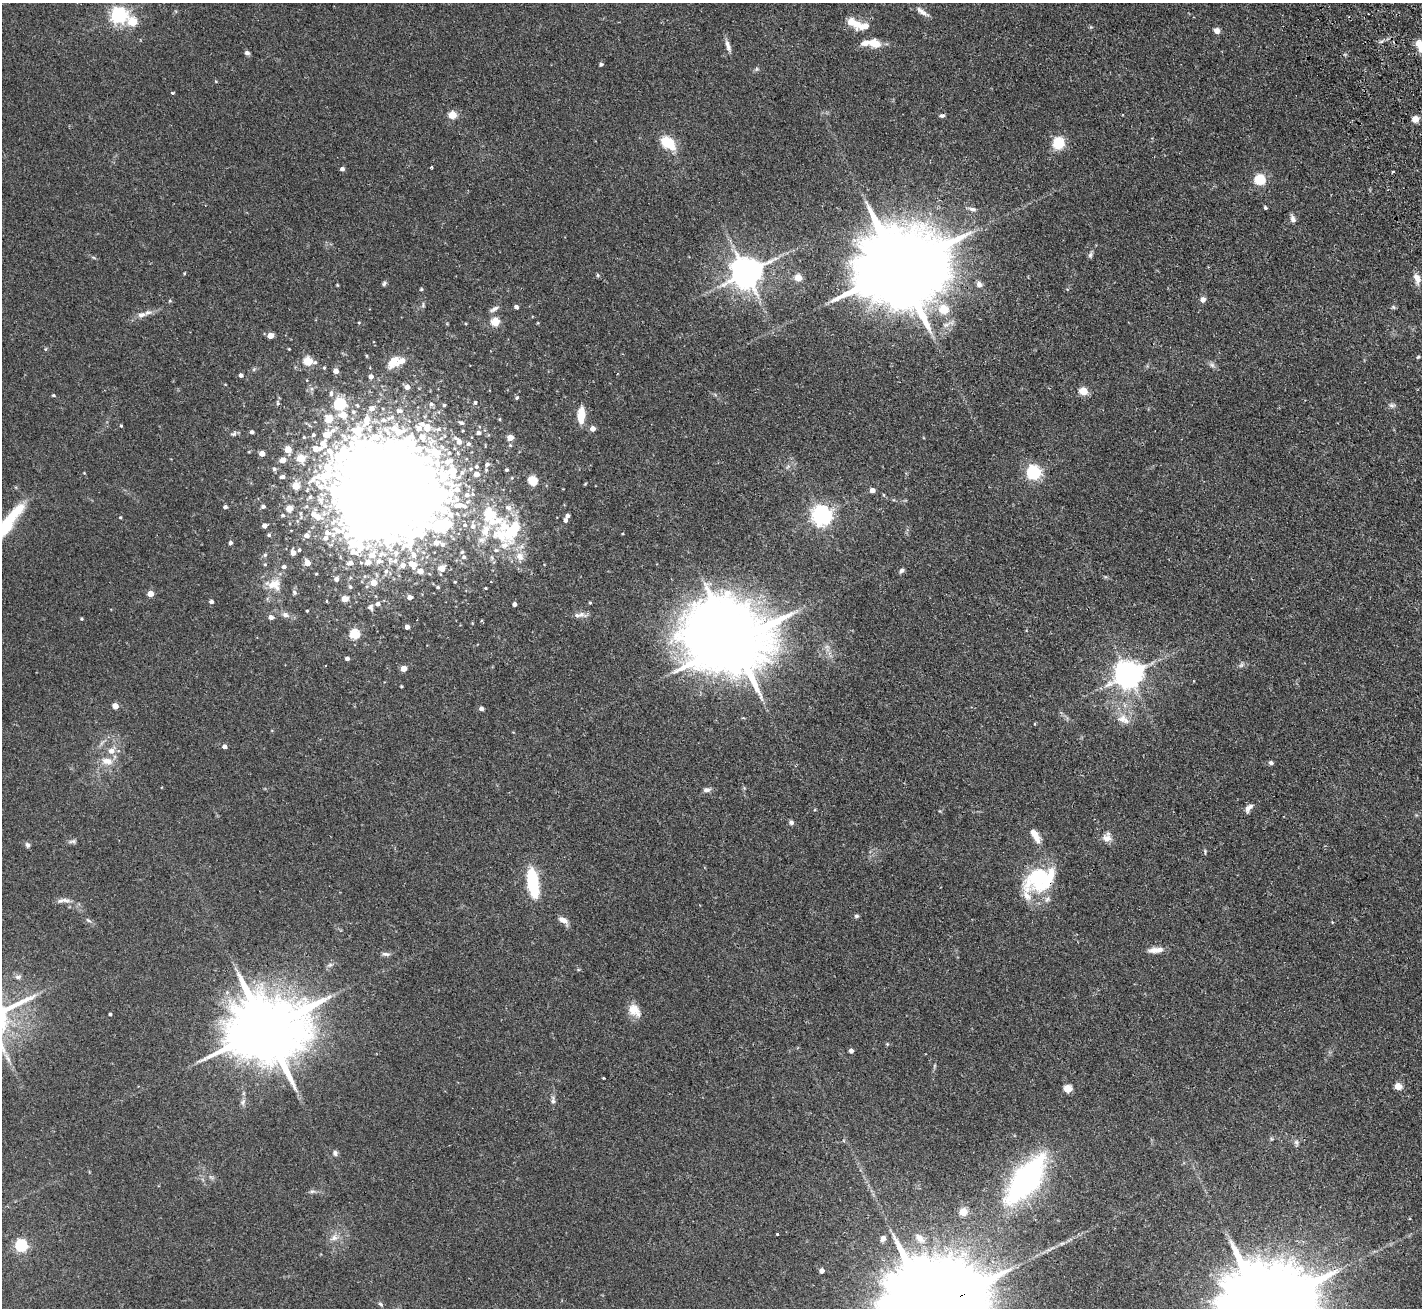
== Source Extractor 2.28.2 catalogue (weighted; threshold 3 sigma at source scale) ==
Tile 10 of 4 x 4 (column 2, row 3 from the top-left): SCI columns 1474-2893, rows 1625-2930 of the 5788 x 5729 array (HDU 1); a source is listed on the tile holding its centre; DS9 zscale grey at full resolution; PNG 1424 x 1310 px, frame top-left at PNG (2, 3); no overlay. Shown black and unused: <1% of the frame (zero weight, under 2 of 3 exposures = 3% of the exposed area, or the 3 px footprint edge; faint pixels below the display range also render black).
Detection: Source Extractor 2.28.2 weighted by HDU 2 'WHT'; one run over the whole footprint, this tile lists its part. Background 0.073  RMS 0.0054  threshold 0.0241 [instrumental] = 3 sigma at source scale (4.5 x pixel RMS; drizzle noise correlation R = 1.50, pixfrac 1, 0.05/0.05 arcsec/px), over >= 5 px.
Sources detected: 293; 17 inside a brighter object's white glare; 1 cosmic-ray / hot-pixel residue — not listed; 32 inside a brighter listed object's ellipse — not listed separately; the other 243 listed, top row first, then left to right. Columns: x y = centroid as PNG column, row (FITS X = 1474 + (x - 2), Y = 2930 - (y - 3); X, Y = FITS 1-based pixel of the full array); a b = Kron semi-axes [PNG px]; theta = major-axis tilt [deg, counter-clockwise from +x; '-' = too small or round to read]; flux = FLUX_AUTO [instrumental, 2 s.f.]
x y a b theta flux
922 12 20 6 -35 3.2
119 15 6 6 - 190
133 22 6 5 - 20
857 24 12 10 -13 5.3
1217 31 6 6 - 2.9
875 44 13 9 -16 7.4
728 46 15 6 -72 2.6
247 53 6 5 - 1.3
601 64 4 4 - 0.94
757 69 7 4 89 0.78
172 93 3 3 - 0.75
452 115 5 5 - 17
942 116 6 5 - 1.2
1415 119 5 4 - 8.6
668 143 13 8 -35 20
1058 143 10 9 - 16
431 167 3 3 - 0.9
342 169 4 4 - 1.8
1393 172 3 2 - 0.91
1260 180 6 5 - 38
1265 208 3 3 - 0.91
972 209 11 5 -11 1.8
1293 219 10 6 -67 2
1090 255 9 5 80 1.2
899 268 29 19 21 11000
185 273 4 3 - 0.43
746 273 9 9 - 990
598 275 5 5 - 0.69
798 278 5 5 - 11
1417 279 15 7 -72 3.7
384 283 7 5 83 0.98
979 284 7 6 - 1.8
421 289 4 4 - 0.66
1203 299 7 6 - 2.1
170 301 5 3 - 0.51
423 305 6 5 - 0.86
516 307 4 4 - 1.7
1393 307 6 5 - 0.81
494 309 13 5 28 1.9
944 309 5 5 - 19
141 315 10 7 18 2.7
359 322 4 3 - 0.44
495 322 5 5 - 17
270 336 4 4 - 5.3
289 349 3 3 - 0.38
367 356 5 3 - 0.5
1418 357 5 4 - 0.6
308 361 6 5 - 22
393 361 18 11 60 6.1
1212 365 9 6 -17 1.6
324 368 4 4 - 0.57
336 371 4 4 - 3.8
241 375 4 4 - 1.6
371 376 4 4 - 2.3
225 384 4 3 - 0.35
407 387 5 5 - 2.6
1083 391 5 5 - 15
331 393 8 5 83 1.3
53 395 4 3 - 0.7
517 397 5 4 - 0.9
278 403 7 5 -86 1
475 403 5 4 - 0.89
340 404 6 6 - 59
431 404 6 5 - 0.96
444 405 3 3 - 0.72
1392 405 8 6 0 1.5
372 408 6 6 - 2.7
399 411 8 5 -11 1.3
353 412 6 5 - 1
343 415 7 5 -10 8.7
581 415 16 7 87 9.9
391 418 13 5 23 2
329 419 5 5 - 13
499 419 5 3 - 0.49
461 423 6 4 -24 1.1
121 425 4 3 - 0.62
427 428 9 7 -86 5.5
439 429 7 6 - 1.5
593 429 5 5 - 3.9
333 430 15 6 34 3.1
252 432 4 4 - 1.3
399 432 20 9 11 8.6
478 433 4 4 - 1.6
233 434 9 6 28 1.3
313 435 5 4 - 1
327 435 5 5 - 7.7
304 437 4 4 - 0.55
422 437 12 8 -67 4.9
510 438 5 4 - 5.8
459 442 6 5 - 2.8
323 444 12 10 -70 5.6
468 444 5 5 - 1.1
510 445 4 3 - 0.5
288 449 5 4 - 9
249 452 5 3 - 0.48
262 453 4 4 - 4.6
449 453 5 5 - 0.99
458 453 6 3 -71 0.53
301 458 5 5 - 18
282 460 5 4 - 4.7
274 469 5 4 - 1.1
506 470 3 3 - 0.85
84 473 3 3 - 0.38
325 473 118 60 55 170
1033 473 6 6 - 110
447 474 48 13 11 43
282 477 5 4 - 1.7
512 478 4 3 - 0.42
532 481 5 5 - 27
585 484 5 3 - 0.42
296 486 5 5 - 13
872 490 4 4 - 3.2
467 495 6 6 - 2.2
417 504 147 56 -24 480
263 506 4 4 - 1.4
457 506 6 5 - 2.9
465 506 8 6 -49 2
225 507 4 3 - 1.6
289 508 4 4 - 8.1
489 514 7 6 - 21
283 515 5 4 - 0.96
822 515 7 7 - 260
317 516 12 8 -25 5.8
567 516 4 4 - 1.9
120 517 4 3 - 0.58
565 520 4 3 - 1.6
441 525 19 8 13 59
465 525 6 6 - 1.4
264 526 4 4 - 2.7
473 526 8 8 - 2.9
5 528 28 13 42 21
512 531 49 24 27 37
269 535 4 4 - 0.84
307 535 7 6 - 3
230 543 4 4 - 1.3
436 543 7 6 - 3.1
299 550 4 4 - 0.85
293 553 5 4 - 4.1
396 553 9 7 -66 2.2
265 555 6 5 - 0.76
372 555 13 9 57 7.8
414 555 8 7 - 3.4
520 556 13 11 -46 5.2
464 557 6 5 - 1.3
379 561 11 8 -2 3.8
395 561 9 7 23 2.3
307 563 5 5 - 5.9
350 563 10 6 9 3.2
265 564 5 4 - 0.56
412 564 10 7 -43 4.9
403 565 6 6 - 2.5
284 567 5 4 - 1.9
442 568 5 5 - 5.9
901 570 6 5 - 1.3
386 571 7 5 76 1.4
420 571 5 4 - 4.4
316 574 4 3 - 0.46
336 579 6 5 - 2
455 582 4 3 - 0.39
491 582 3 2 - 0.35
374 583 5 5 - 7.2
274 584 21 14 -6 8.3
350 587 5 4 - 0.8
438 587 5 4 - 0.62
486 588 3 3 - 0.44
294 592 7 6 - 1.2
150 594 4 4 - 6.9
410 597 4 4 - 2.3
344 599 5 4 - 7.7
326 601 4 3 - 0.42
211 602 4 4 - 1.5
590 603 4 3 - 0.55
378 604 5 5 - 2
514 604 4 4 - 1.8
371 607 8 6 -78 1.4
307 611 3 2 - 0.51
285 615 9 7 -19 2.3
577 615 18 5 -1 3.3
271 617 5 5 - 2.4
82 619 4 3 - 0.57
407 627 4 4 - 2.6
355 634 5 5 - 34
733 642 27 21 -15 4900
827 647 7 4 -18 1.2
347 659 4 4 - 2
1241 665 7 6 - 1.2
403 669 5 4 - 6.1
1128 675 9 8 - 680
1193 681 3 2 - 0.38
401 686 3 3 - 0.59
115 706 4 4 - 7.1
481 708 4 4 - 2.3
743 718 4 3 - 0.49
1122 719 14 11 28 5.5
1035 724 4 3 - 0.49
225 747 4 4 - 2.2
111 751 7 7 - 3.5
107 761 17 9 -12 5.5
1271 763 5 4 - 1.4
706 790 9 6 11 1.9
1248 808 13 7 51 2.5
791 822 6 5 - 1.5
1035 835 20 7 -61 5.9
1107 838 12 10 -10 3.6
72 841 10 5 11 1.3
27 845 8 6 -71 1.3
1205 851 7 4 -90 0.66
1040 879 40 26 25 39
533 882 29 10 -82 29
65 900 14 5 -16 2.4
856 916 6 5 - 1
88 920 8 4 -35 0.99
563 920 12 6 -38 3.5
1332 922 4 3 - 0.48
1156 950 19 6 3 4.3
386 954 11 5 -7 1.6
330 965 7 6 - 1.4
18 977 10 6 6 1.6
634 1010 18 12 -48 6.5
110 1014 3 3 - 0.8
266 1029 23 17 18 6400
887 1044 4 4 - 0.54
851 1051 4 4 - 2.1
934 1066 6 4 72 0.66
603 1078 3 2 - 0.56
1398 1086 5 5 - 11
1068 1089 5 5 - 16
553 1101 12 5 -88 1.8
1296 1142 8 6 -62 1.4
335 1153 7 7 - 1.4
211 1177 8 4 -36 1.1
1026 1180 50 21 52 120
312 1191 9 4 8 1.2
963 1212 5 5 - 15
1410 1219 4 2 - 0.41
777 1234 3 3 - 0.91
334 1238 11 8 26 3.1
883 1238 8 6 64 1.9
919 1238 13 9 -42 4.4
21 1246 6 5 - 76
822 1271 4 4 - 3
380 1304 8 5 -28 0.91
1265 1307 35 20 21 14000
Overlapping masked pixels (flux is a lower limit): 1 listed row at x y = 1040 879
Isophote crosses this tile's border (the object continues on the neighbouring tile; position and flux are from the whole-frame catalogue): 2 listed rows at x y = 5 528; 1265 1307